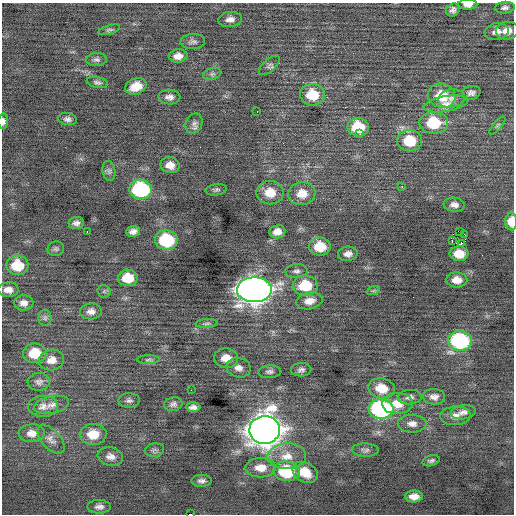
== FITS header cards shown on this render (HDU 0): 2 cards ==
NAXIS1  =                  512 / Axis length
NAXIS2  =                  512 / Axis length

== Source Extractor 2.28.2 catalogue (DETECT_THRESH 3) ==
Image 512 x 512 px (HDU 0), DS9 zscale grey, 1 PNG px = 1 image px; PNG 516 x 516 px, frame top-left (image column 1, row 512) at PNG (2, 3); each listed source drawn as its Kron ellipse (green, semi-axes under 4 px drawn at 4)
Background -0.0166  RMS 0.82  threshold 2.47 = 3 sigma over >= 5 px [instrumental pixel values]
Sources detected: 104; all 104 listed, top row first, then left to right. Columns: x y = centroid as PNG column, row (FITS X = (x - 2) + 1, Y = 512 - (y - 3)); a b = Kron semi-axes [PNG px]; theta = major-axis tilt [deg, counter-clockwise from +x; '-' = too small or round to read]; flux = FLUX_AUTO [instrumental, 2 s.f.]
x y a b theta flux
468 4 9 5 0 350
505 8 10 6 5 170
453 10 7 6 - 200
230 19 12 7 6 320
109 30 11 4 16 120
497 31 12 8 8 370
507 31 11 9 7 510
193 42 12 7 3 210
178 56 9 7 6 380
96 60 10 6 2 180
269 65 13 6 42 180
212 74 9 6 18 160
97 82 11 5 -10 160
136 86 11 8 20 820
471 93 9 7 13 220
312 95 12 10 -4 1500
442 96 14 12 -18 1600
169 97 11 7 -3 270
451 98 13 9 8 350
446 104 22 7 10 530
257 111 3 2 - 130
67 119 9 6 -9 200
3 121 8 5 88 200
194 123 10 8 67 250
434 123 14 11 0 2400
497 125 11 4 50 120
358 127 11 9 -1 2000
360 134 3 2 - 360
410 141 12 10 -1 1700
170 165 9 8 - 470
109 171 10 6 -81 190
402 186 3 3 - 71
141 189 11 9 -4 6500
216 190 10 5 10 140
270 193 13 11 1 930
302 194 13 11 7 800
454 205 10 7 -5 290
511 221 9 6 89 830
76 223 7 6 - 230
87 231 3 2 - 190
133 231 7 5 8 260
460 231 4 2 - 2500
277 232 8 6 8 430
465 235 3 2 - 91
166 240 11 9 -4 3600
452 241 3 2 - 39
461 244 3 2 - 220
320 247 11 9 0 1200
56 249 8 7 - 150
348 254 10 7 8 280
459 254 9 7 -4 820
17 265 11 10 - 1600
296 271 11 7 4 210
128 278 10 8 -1 1300
457 280 10 7 -1 550
305 285 12 10 1 1900
8 290 10 7 0 380
254 290 17 12 -1 64000
104 291 6 6 - 110
373 291 7 4 19 84
309 301 13 8 10 520
24 303 9 7 -1 320
91 311 11 8 5 320
45 318 8 6 90 140
207 324 11 4 4 110
460 341 12 9 -8 7200
35 353 12 10 3 1400
226 358 12 10 -6 690
52 360 13 10 12 480
148 360 11 4 1 130
239 368 12 9 -11 360
301 370 10 6 4 200
270 372 12 6 2 180
39 382 11 9 3 240
382 388 13 10 -10 1200
191 390 2 2 - 65
410 397 12 7 4 240
434 397 11 8 -4 310
129 400 10 7 2 170
397 403 15 10 3 880
173 404 9 7 11 180
52 405 18 8 12 420
43 406 15 10 1 420
193 407 7 5 1 220
381 409 12 9 -4 10000
463 412 12 7 8 270
455 416 15 9 3 430
412 424 14 9 -1 390
265 430 15 14 - 92000
32 433 13 9 3 450
93 434 13 10 1 950
51 439 17 9 -48 380
154 450 9 7 7 160
365 450 13 6 -2 220
110 456 13 9 -14 360
287 456 19 13 2 960
431 461 9 5 14 160
261 468 15 10 1 730
286 471 13 9 -6 3200
305 472 13 10 -28 1000
201 481 10 6 0 210
414 496 9 6 1 450
99 507 12 7 0 260
190 514 3 2 - 1000
At the frame edge (FLAGS 8, measured only in part): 4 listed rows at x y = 468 4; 3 121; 511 221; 190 514